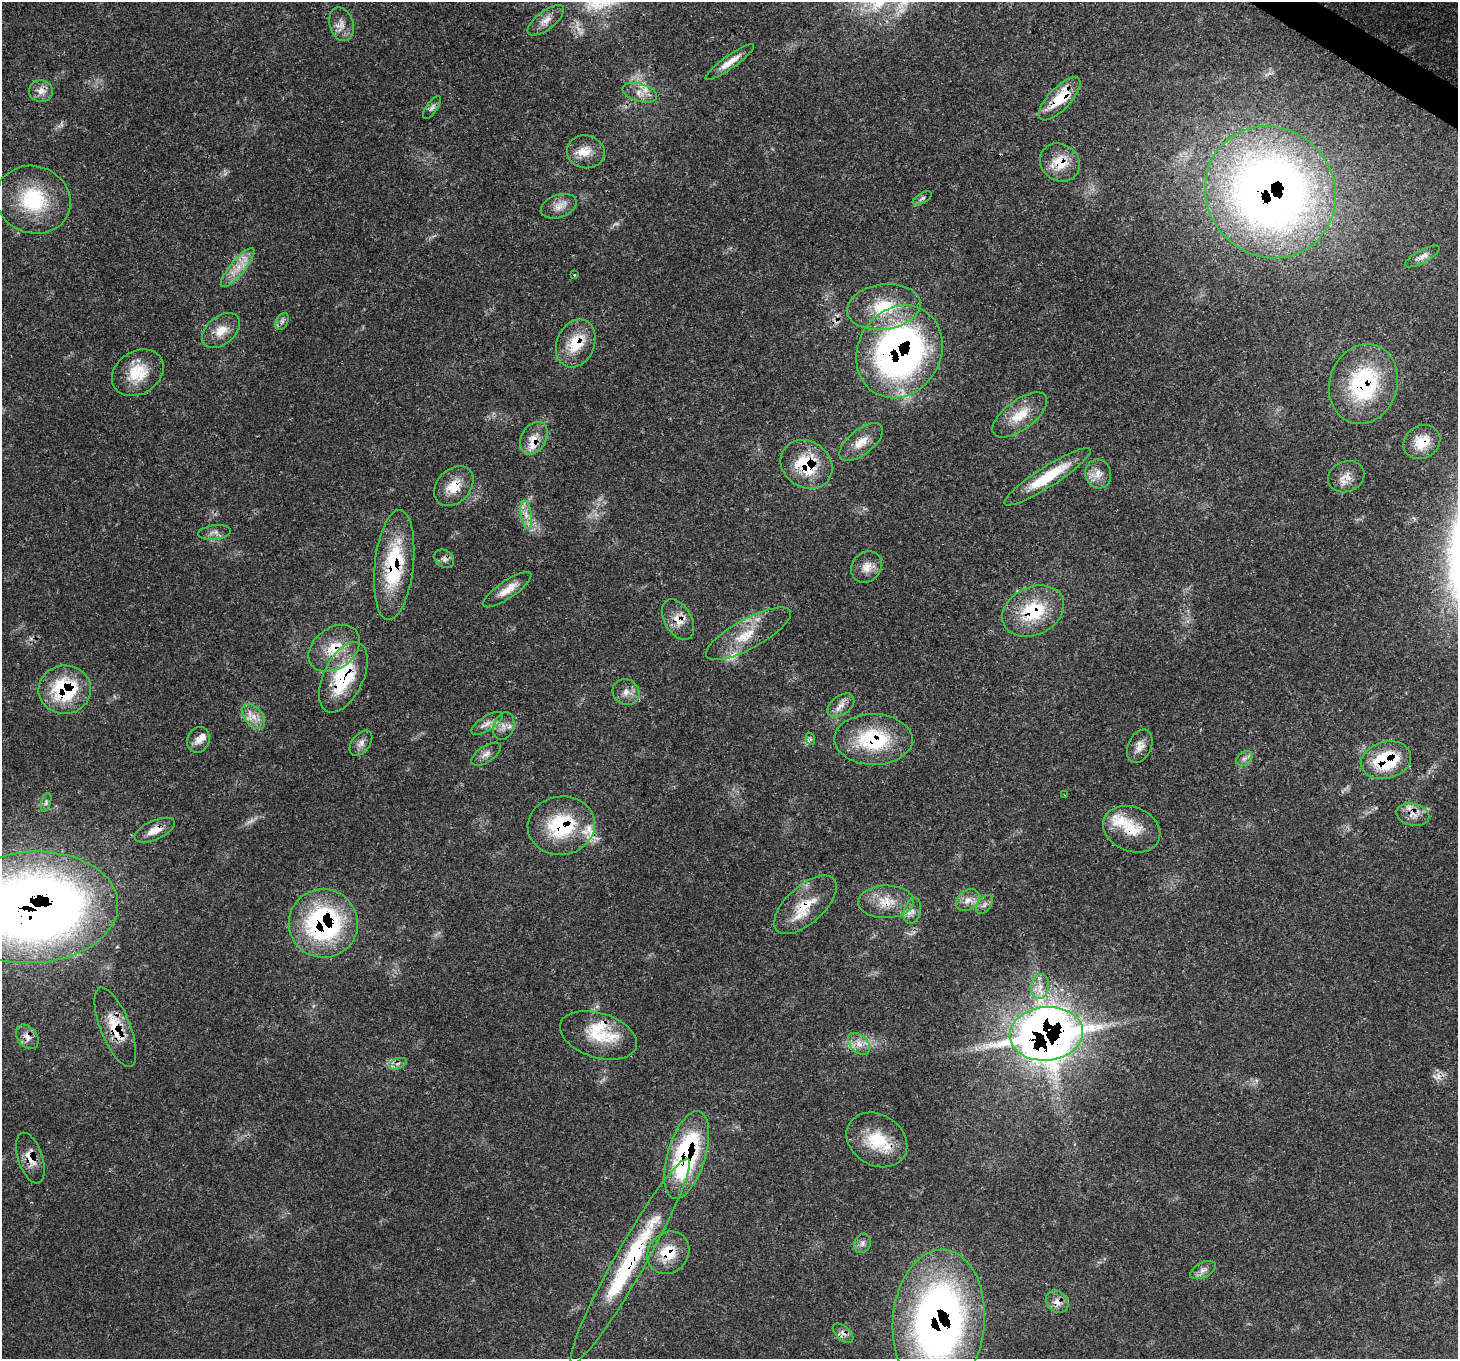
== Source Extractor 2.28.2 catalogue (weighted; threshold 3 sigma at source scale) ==
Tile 10 of 4 x 4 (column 2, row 3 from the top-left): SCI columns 1535-2990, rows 1713-3069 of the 5976 x 6068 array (HDU 1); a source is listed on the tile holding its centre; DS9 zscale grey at full resolution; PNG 1460 x 1361 px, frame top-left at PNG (2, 2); each listed source drawn as its Kron ellipse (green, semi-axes under 4 px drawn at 4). Shown black and unused: <1% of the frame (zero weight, under 3 of 4 exposures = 8% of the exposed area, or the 3 px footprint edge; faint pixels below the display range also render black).
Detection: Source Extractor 2.28.2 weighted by HDU 2 'WHT'; one run over the whole footprint, this tile lists its part. Background 0.0539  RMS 0.0029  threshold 0.0129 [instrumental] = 3 sigma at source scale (4.5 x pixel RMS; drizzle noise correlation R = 1.50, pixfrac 1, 0.0396/0.0396 arcsec/px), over >= 5 px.
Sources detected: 101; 2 too faint to see at this stretch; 1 cosmic-ray / hot-pixel residue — neither listed nor drawn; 11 inside a brighter listed object's ellipse — not listed separately; the other 87 listed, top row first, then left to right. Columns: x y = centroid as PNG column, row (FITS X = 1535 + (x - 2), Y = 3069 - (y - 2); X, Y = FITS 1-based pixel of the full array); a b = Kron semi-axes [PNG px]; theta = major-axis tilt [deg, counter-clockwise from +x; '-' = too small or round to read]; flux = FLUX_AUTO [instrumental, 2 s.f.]
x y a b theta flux
546 20 22 9 38 2.7
341 24 17 12 -73 2.8
730 62 29 6 35 3.5
41 91 12 11 - 2.5
640 93 18 9 -15 3.1
1060 99 28 11 46 10
432 108 13 5 55 1.1
586 152 19 16 -11 4.7
1060 162 21 18 -33 7
1270 192 68 64 -49 260
922 198 10 5 30 0.76
33 200 38 33 -19 22
559 206 18 11 19 3.1
1422 256 19 6 28 1.7
238 268 24 7 50 4.7
574 275 3 2 - 0.27
884 307 37 22 8 15
282 322 9 6 63 0.89
221 330 22 14 39 4.7
576 343 25 19 66 9.5
899 352 48 41 60 130
138 373 27 21 34 9.3
1363 384 40 34 71 32
1020 415 32 14 37 7.6
534 438 17 12 60 3.8
861 442 26 12 39 4.6
1422 442 19 16 32 5.9
806 464 27 23 -35 16
1098 474 14 13 - 3.2
1047 477 50 10 32 13
1346 477 19 15 21 3.3
454 486 22 16 46 6.2
526 515 14 5 -81 2.3
215 532 16 7 6 1.7
444 559 11 8 -38 1.2
394 565 55 19 84 25
867 567 16 14 50 3.4
507 590 28 8 34 4
1033 611 32 24 26 17
678 620 22 13 -61 4.7
748 634 47 15 29 9.7
334 648 28 20 37 9.6
343 677 38 20 65 24
65 690 26 24 2 24
626 692 14 12 -35 2.7
841 705 15 9 36 2.4
253 716 14 9 -50 3
487 723 18 7 33 2.2
504 726 14 10 70 2.5
811 739 6 4 -69 0.47
873 739 39 25 -1 22
198 740 13 11 67 2.2
361 743 14 9 52 1.9
1140 746 17 11 66 2.7
486 754 16 8 34 1.9
1244 758 9 6 33 1.1
1386 760 25 18 15 21
1065 795 3 2 - 0.21
46 802 9 5 75 0.69
1413 815 17 11 -13 3.3
561 826 33 29 9 24
1132 829 30 22 -23 9.1
155 830 22 9 24 4.1
968 900 13 9 37 2.5
886 902 28 16 1 7.1
805 905 38 18 42 9.7
985 905 11 6 54 1.1
33 907 85 56 3 370
912 911 13 8 72 1.8
323 923 34 34 - 54
1040 987 12 9 80 2.8
115 1027 42 14 -68 9.9
1046 1034 37 27 5 340
598 1035 40 22 -18 11
27 1037 14 9 -52 2.3
859 1044 13 8 -44 2.6
398 1064 9 5 20 1.1
877 1140 32 25 -31 13
687 1155 45 18 73 44
30 1158 26 12 -72 4.7
862 1243 10 8 63 1.3
668 1253 22 20 49 9.2
630 1261 117 15 60 37
1203 1270 14 7 26 1.7
1057 1302 12 10 -45 2.4
939 1321 72 46 85 170
843 1333 12 6 -40 1.4
Overlapping masked pixels (flux is a lower limit): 41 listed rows (the first 20) at x y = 41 91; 1060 99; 1060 162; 1270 192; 576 343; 899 352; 1363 384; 534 438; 1422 442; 806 464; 454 486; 526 515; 444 559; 394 565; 1033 611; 678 620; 748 634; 334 648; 343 677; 65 690
Isophote crosses this tile's border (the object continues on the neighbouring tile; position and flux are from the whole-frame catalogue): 2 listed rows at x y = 33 907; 939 1321